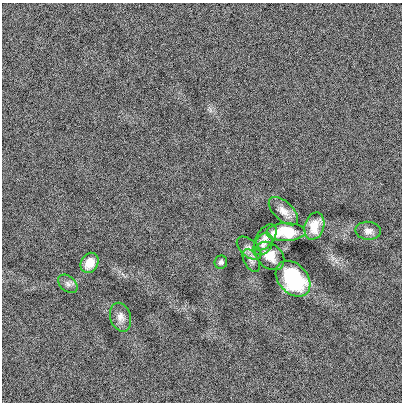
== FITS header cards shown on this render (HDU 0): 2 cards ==
NAXIS1  =                  400
NAXIS2  =                  400

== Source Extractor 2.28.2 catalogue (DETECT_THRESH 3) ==
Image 400 x 400 px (HDU 0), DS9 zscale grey, 1 PNG px = 1 image px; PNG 404 x 404 px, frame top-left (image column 1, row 400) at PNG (2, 3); each listed source drawn as its Kron ellipse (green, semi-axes under 4 px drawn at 4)
Background -5.73e-04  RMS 0.12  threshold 0.347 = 3 sigma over >= 5 px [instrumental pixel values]
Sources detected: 14; all 14 listed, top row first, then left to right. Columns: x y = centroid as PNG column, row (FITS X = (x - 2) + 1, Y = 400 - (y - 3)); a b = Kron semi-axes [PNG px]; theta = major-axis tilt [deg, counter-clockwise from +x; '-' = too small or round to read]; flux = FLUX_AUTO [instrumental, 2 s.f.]
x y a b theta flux
283 211 18 9 -43 67
314 226 14 9 73 110
368 231 13 9 -5 43
286 232 20 9 1 270
265 237 15 8 53 47
263 244 12 8 56 43
249 248 15 8 -42 43
270 256 16 12 -44 90
251 261 12 7 -61 32
221 262 6 6 - 18
90 263 10 8 60 110
293 279 20 14 -48 570
68 284 11 7 -41 31
121 317 15 10 -74 54